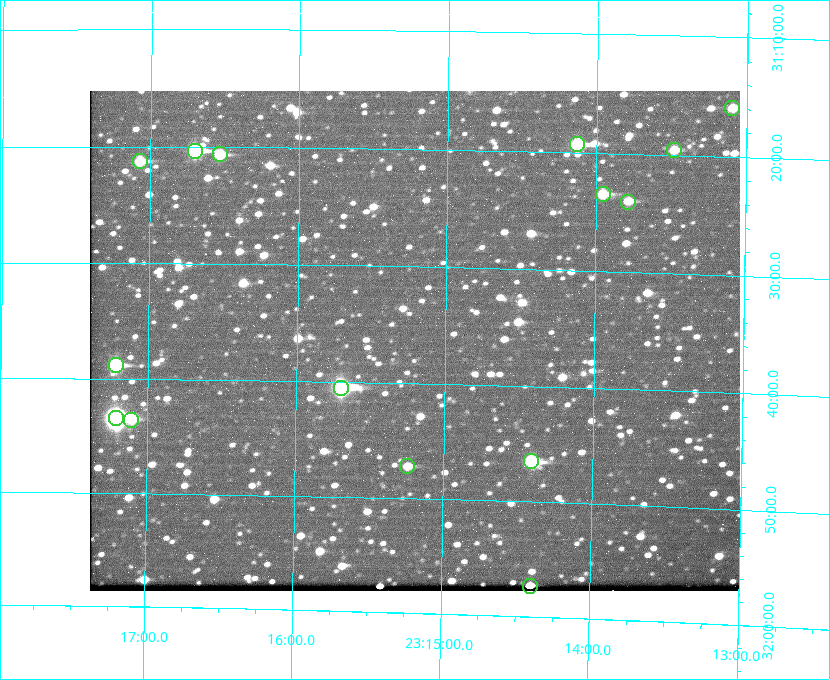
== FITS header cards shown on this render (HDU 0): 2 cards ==
NAXIS1  =                  650 / Width of table row in bytes
NAXIS2  =                  500 / Number of rows in table

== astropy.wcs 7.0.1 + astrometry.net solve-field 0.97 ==
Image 650 x 500 px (HDU 0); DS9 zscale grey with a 90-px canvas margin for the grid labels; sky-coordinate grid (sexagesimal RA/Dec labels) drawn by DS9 from the SOLVED WCS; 15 Tycho-2 reference stars matched to detected sources circled (green)
Header WCS: none
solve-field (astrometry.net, Tycho-2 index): SOLVED blind (the file carries no WCS)
Solved WCS: RA---TAN-SIP/DEC--TAN-SIP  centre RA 23:15:12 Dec +31:36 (348.80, +31.61 deg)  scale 5.16 arcsec/px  FOV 55.9' x 43.0'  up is +179 deg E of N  parity flipped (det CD > 0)
(file carries no celestial WCS; the grid is the blind solution)
Tycho-2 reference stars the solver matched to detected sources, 15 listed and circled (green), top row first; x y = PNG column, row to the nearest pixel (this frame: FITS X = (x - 90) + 1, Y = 500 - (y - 91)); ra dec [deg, ICRS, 3 dp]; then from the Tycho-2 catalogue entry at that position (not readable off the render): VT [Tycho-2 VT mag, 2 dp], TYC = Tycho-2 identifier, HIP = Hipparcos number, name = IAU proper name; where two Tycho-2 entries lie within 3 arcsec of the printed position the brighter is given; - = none
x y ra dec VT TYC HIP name
732 108 348.274 +31.265 10.04 2751-1349-1 - -
577 144 348.533 +31.321 8.95 2751-241-1 - -
674 150 348.371 +31.327 10.64 2751-1121-1 - -
195 151 349.176 +31.338 8.87 2752-38-1 - -
220 154 349.134 +31.344 10.32 2752-30-1 - -
140 161 349.268 +31.354 10.15 2752-13-1 - -
603 194 348.489 +31.392 10.19 2751-871-1 - -
628 202 348.446 +31.401 10.83 2751-661-1 - -
116 365 349.305 +31.647 9.68 2752-19-1 - -
341 388 348.924 +31.676 7.66 2752-472-1 114838 -
116 418 349.304 +31.724 8.18 2752-1095-1 114975 -
131 420 349.277 +31.726 11.07 2752-324-1 - -
531 461 348.603 +31.774 10.34 2751-877-1 - -
407 466 348.810 +31.787 10.96 2752-75-1 - -
530 586 348.600 +31.955 10.66 2755-75-1 - -